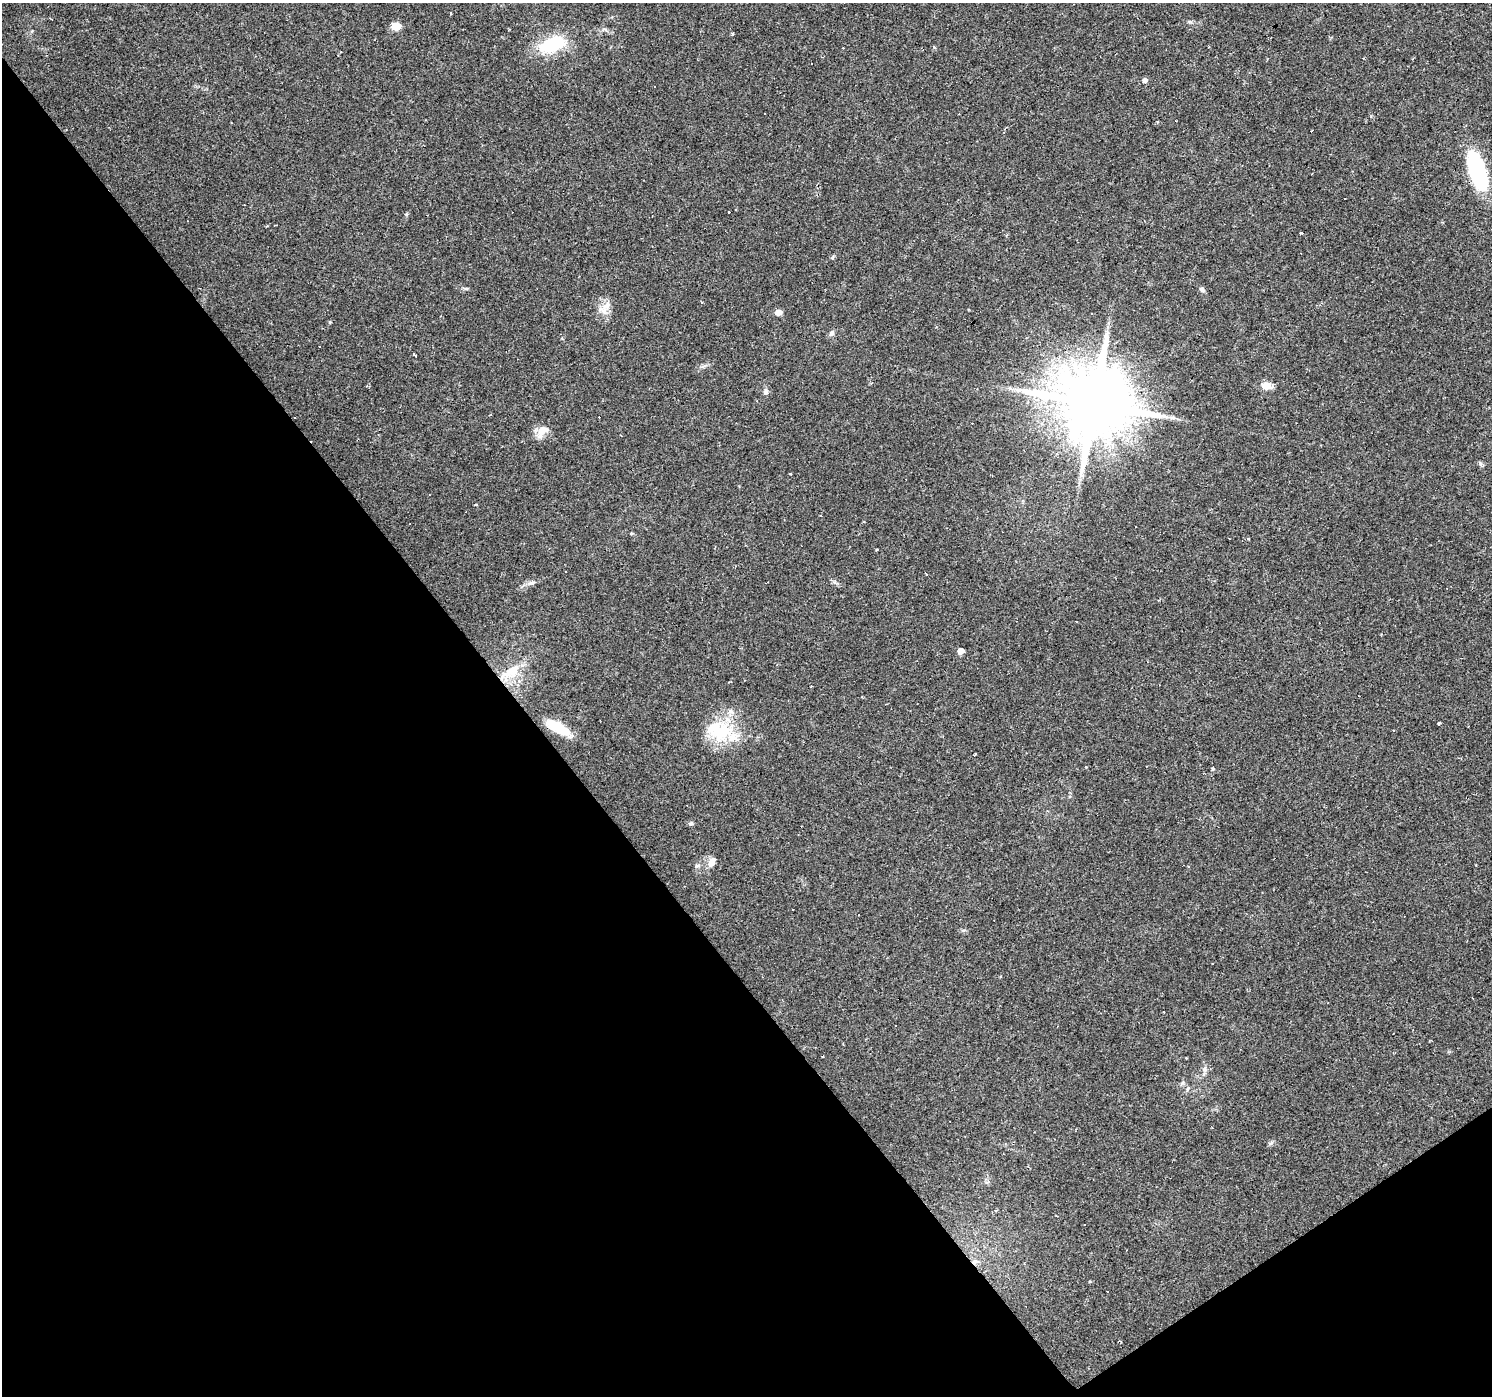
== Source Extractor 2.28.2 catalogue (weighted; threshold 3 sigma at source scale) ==
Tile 14 of 4 x 4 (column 2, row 4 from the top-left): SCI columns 1491-2980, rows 192-1585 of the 5960 x 5894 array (HDU 1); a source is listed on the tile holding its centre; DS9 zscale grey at full resolution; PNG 1494 x 1398 px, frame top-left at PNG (2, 3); no overlay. Shown black and unused: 38% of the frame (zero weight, under 2 of 3 exposures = <1% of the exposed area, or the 3 px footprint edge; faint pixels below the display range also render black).
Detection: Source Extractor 2.28.2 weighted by HDU 2 'WHT'; one run over the whole footprint, this tile lists its part. Background 0.0381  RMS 0.0046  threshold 0.0206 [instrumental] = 3 sigma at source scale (4.5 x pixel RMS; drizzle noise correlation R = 1.50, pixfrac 1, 0.0396/0.0396 arcsec/px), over >= 5 px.
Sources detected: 84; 37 cosmic-ray / hot-pixel residue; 1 long thin detection or spike segment (spike, bleed or trail) — not listed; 3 inside a brighter listed object's ellipse — not listed separately; the other 43 listed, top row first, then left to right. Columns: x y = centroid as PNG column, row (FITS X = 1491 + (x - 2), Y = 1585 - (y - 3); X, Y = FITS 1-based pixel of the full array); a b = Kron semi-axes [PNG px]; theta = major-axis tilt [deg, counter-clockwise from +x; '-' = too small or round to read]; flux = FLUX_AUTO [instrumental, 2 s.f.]
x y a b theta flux
52 19 3 2 - 0.28
396 26 7 6 - 8.5
732 33 3 3 - 1.5
552 44 32 16 18 24
811 63 3 2 - 0.68
1145 80 5 5 - 1.8
1477 170 38 15 -73 46
244 205 3 2 - 0.59
406 214 5 4 - 0.51
1301 233 4 3 - 2.2
1202 290 8 6 -42 1.2
702 302 3 3 - 0.58
607 306 14 10 61 4.3
778 313 7 6 - 2.3
831 333 7 6 - 1.4
1267 386 12 8 -14 4.3
766 392 8 7 - 1.2
1094 403 20 18 23 5300
542 431 18 10 47 5.2
790 474 3 2 - 0.5
476 505 4 3 - 0.64
631 533 5 4 - 0.47
876 549 3 3 - 0.43
565 572 3 3 - 2
926 574 4 2 - 0.47
531 583 11 5 18 1.7
961 651 5 5 - 5.1
509 671 28 19 39 13
1439 723 3 3 - 1.4
558 727 28 10 -31 14
721 733 35 25 28 22
975 754 3 3 - 1.1
1086 767 3 3 - 0.58
691 823 5 5 - 0.74
712 862 11 7 71 3.6
697 866 6 5 - 0.93
1188 866 3 3 - 0.48
896 1026 3 3 - 1.2
1205 1069 8 7 - 1.7
1182 1083 6 4 44 0.81
1271 1143 8 4 44 0.88
975 1262 7 7 - 1.6
985 1271 4 2 - 0.4
Overlapping masked pixels (flux is a lower limit): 2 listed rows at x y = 1094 403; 975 1262
Unlisted compact peaks at least as high as the median listed source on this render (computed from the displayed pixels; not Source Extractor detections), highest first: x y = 1213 769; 832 258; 1480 463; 834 582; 934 47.